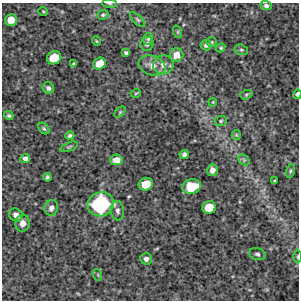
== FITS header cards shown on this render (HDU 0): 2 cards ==
NAXIS1  =                  297 /Length X axis
NAXIS2  =                  298 /Length Y axis

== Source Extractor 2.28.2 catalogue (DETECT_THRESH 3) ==
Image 297 x 298 px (HDU 0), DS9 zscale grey, 1 PNG px = 1 image px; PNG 301 x 302 px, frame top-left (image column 1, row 298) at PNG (2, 3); each listed source drawn as its Kron ellipse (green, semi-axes under 4 px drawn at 4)
Background 4530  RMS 220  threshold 672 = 3 sigma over >= 5 px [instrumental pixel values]
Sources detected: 53; all 53 listed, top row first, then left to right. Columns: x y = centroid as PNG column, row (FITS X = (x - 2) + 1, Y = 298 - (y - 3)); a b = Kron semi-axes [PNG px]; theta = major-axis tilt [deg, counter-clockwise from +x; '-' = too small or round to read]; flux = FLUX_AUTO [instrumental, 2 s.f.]
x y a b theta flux
109 3 7 3 -2 1.9e+04
266 6 5 4 - 4.0e+04
43 11 5 3 - 1.3e+04
103 15 5 4 - 2.3e+04
11 20 6 5 - 1.6e+05
138 20 9 4 -45 2.8e+04
178 32 6 4 -72 1.9e+04
148 39 6 4 74 2.6e+04
96 41 5 3 - 1.2e+04
212 42 5 4 - 1.9e+04
147 44 7 6 - 3.6e+04
206 45 5 5 - 4.1e+04
221 48 5 4 - 1.9e+04
241 50 7 5 -20 2.7e+04
126 53 4 3 - 2.8e+04
176 55 7 6 - 1.4e+05
54 58 7 6 - 3.1e+05
73 64 4 3 - 2.3e+04
100 64 6 5 - 2.1e+05
163 65 10 9 - 9.5e+04
152 66 14 9 -19 1.2e+05
48 88 6 5 - 4.1e+04
136 93 5 3 - 1.4e+04
297 94 5 3 - 3.8e+04
246 95 6 4 18 2.1e+04
213 102 4 3 - 1.3e+04
120 112 6 4 45 2.0e+04
9 116 5 4 - 2.4e+04
221 121 6 5 - 2.5e+04
44 128 6 4 -49 2.5e+04
236 135 5 4 - 1.6e+04
70 136 4 3 - 3.0e+04
69 147 9 3 22 1.8e+04
184 154 5 4 - 3.4e+04
25 159 5 4 - 6.6e+04
116 160 6 5 - 1.4e+05
244 160 6 5 - 3.0e+04
212 170 6 5 - 7.0e+04
290 171 7 4 77 2.5e+04
47 177 4 3 - 2.5e+04
275 181 3 3 - 1.4e+04
146 184 7 6 - 2.5e+05
192 187 9 7 14 4.0e+05
101 204 13 12 - 1.6e+06
209 207 7 6 - 2.7e+05
51 208 8 7 - 6.4e+04
117 211 10 6 -83 5.5e+04
16 215 7 6 - 8.2e+04
22 223 8 7 - 9.0e+04
257 254 8 6 -15 4.0e+04
298 257 7 3 90 2.2e+04
146 259 6 5 - 6.0e+04
98 275 6 3 -72 1.6e+04
At the frame edge (FLAGS 8, measured only in part): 3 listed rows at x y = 109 3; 297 94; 298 257